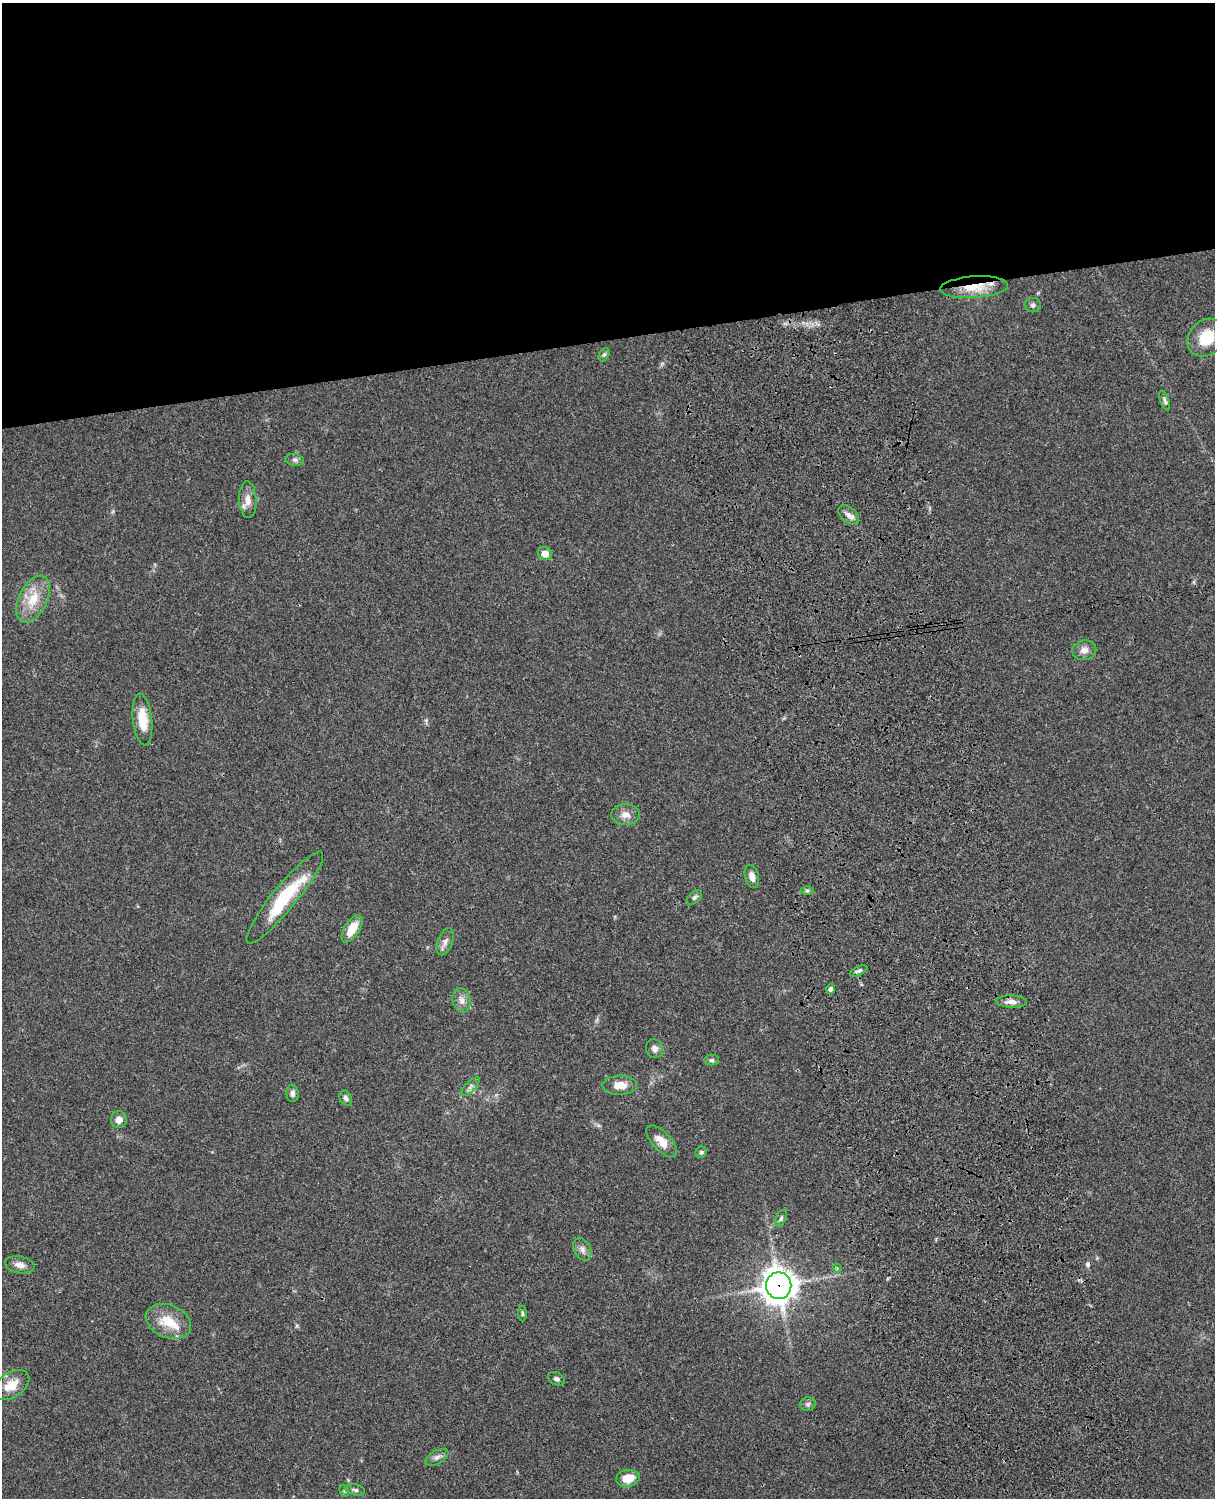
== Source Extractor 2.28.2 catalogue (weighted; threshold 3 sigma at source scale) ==
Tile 2 of 4 x 3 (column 2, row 1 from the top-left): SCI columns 1334-2546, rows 3268-4763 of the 5089 x 4924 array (HDU 1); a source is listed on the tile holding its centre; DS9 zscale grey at full resolution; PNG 1217 x 1500 px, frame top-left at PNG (2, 3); each listed source drawn as its Kron ellipse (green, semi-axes under 4 px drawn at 4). Shown black and unused: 23% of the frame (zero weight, under 3 of 4 exposures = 6% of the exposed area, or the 3 px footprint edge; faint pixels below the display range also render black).
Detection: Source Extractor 2.28.2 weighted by HDU 2 'WHT'; one run over the whole footprint, this tile lists its part. Background 0.0864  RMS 0.0061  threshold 0.0274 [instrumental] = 3 sigma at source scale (4.5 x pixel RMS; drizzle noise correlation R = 1.50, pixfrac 1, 0.05/0.05 arcsec/px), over >= 5 px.
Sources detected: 50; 1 cosmic-ray / hot-pixel residue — neither listed nor drawn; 3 inside a brighter listed object's ellipse — not listed separately; the other 46 listed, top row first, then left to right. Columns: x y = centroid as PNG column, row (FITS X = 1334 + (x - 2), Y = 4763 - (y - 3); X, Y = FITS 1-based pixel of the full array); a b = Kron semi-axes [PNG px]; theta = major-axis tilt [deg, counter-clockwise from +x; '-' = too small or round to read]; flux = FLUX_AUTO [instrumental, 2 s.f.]
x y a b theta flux
974 287 34 11 4 16
1033 305 8 7 - 1.8
1206 338 20 17 45 18
604 355 7 5 62 1.2
1165 400 10 4 -69 1.4
295 460 9 6 -10 1.6
248 500 18 8 -87 5.7
848 515 12 7 -40 3.3
545 554 7 6 - 4.4
33 599 25 14 64 15
1084 650 12 10 13 4.1
142 719 26 9 -84 14
625 815 14 10 -3 4.8
752 876 12 7 -75 4
807 890 6 4 0 1
285 897 58 12 51 37
694 897 9 5 42 1.4
352 929 15 7 58 11
445 942 14 7 69 3.1
859 971 9 4 24 1.4
831 989 5 4 - 2.1
462 1000 12 8 -77 3.9
1011 1002 15 6 -3 3.8
654 1048 9 8 - 3
711 1060 7 5 1 1.3
620 1085 17 9 1 7.6
471 1086 12 5 46 2.1
292 1093 9 6 -89 1.9
346 1098 8 6 -57 1.6
119 1120 8 8 - 4.3
662 1141 20 9 -46 7.4
701 1152 5 5 - 0.98
781 1218 9 5 65 1.3
582 1249 12 8 -63 3.1
20 1265 15 8 -11 3.9
837 1268 4 4 - 0.59
779 1286 13 12 - 810
522 1314 8 3 -89 0.98
168 1321 23 16 -22 15
557 1379 9 6 -28 1.8
11 1385 20 12 33 9.3
808 1404 8 7 - 1.6
437 1457 12 7 28 2.4
628 1478 12 8 9 10
355 1490 10 5 -12 1.4
344 1491 6 4 -69 0.93
Overlapping masked pixels (flux is a lower limit): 2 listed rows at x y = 974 287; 779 1286